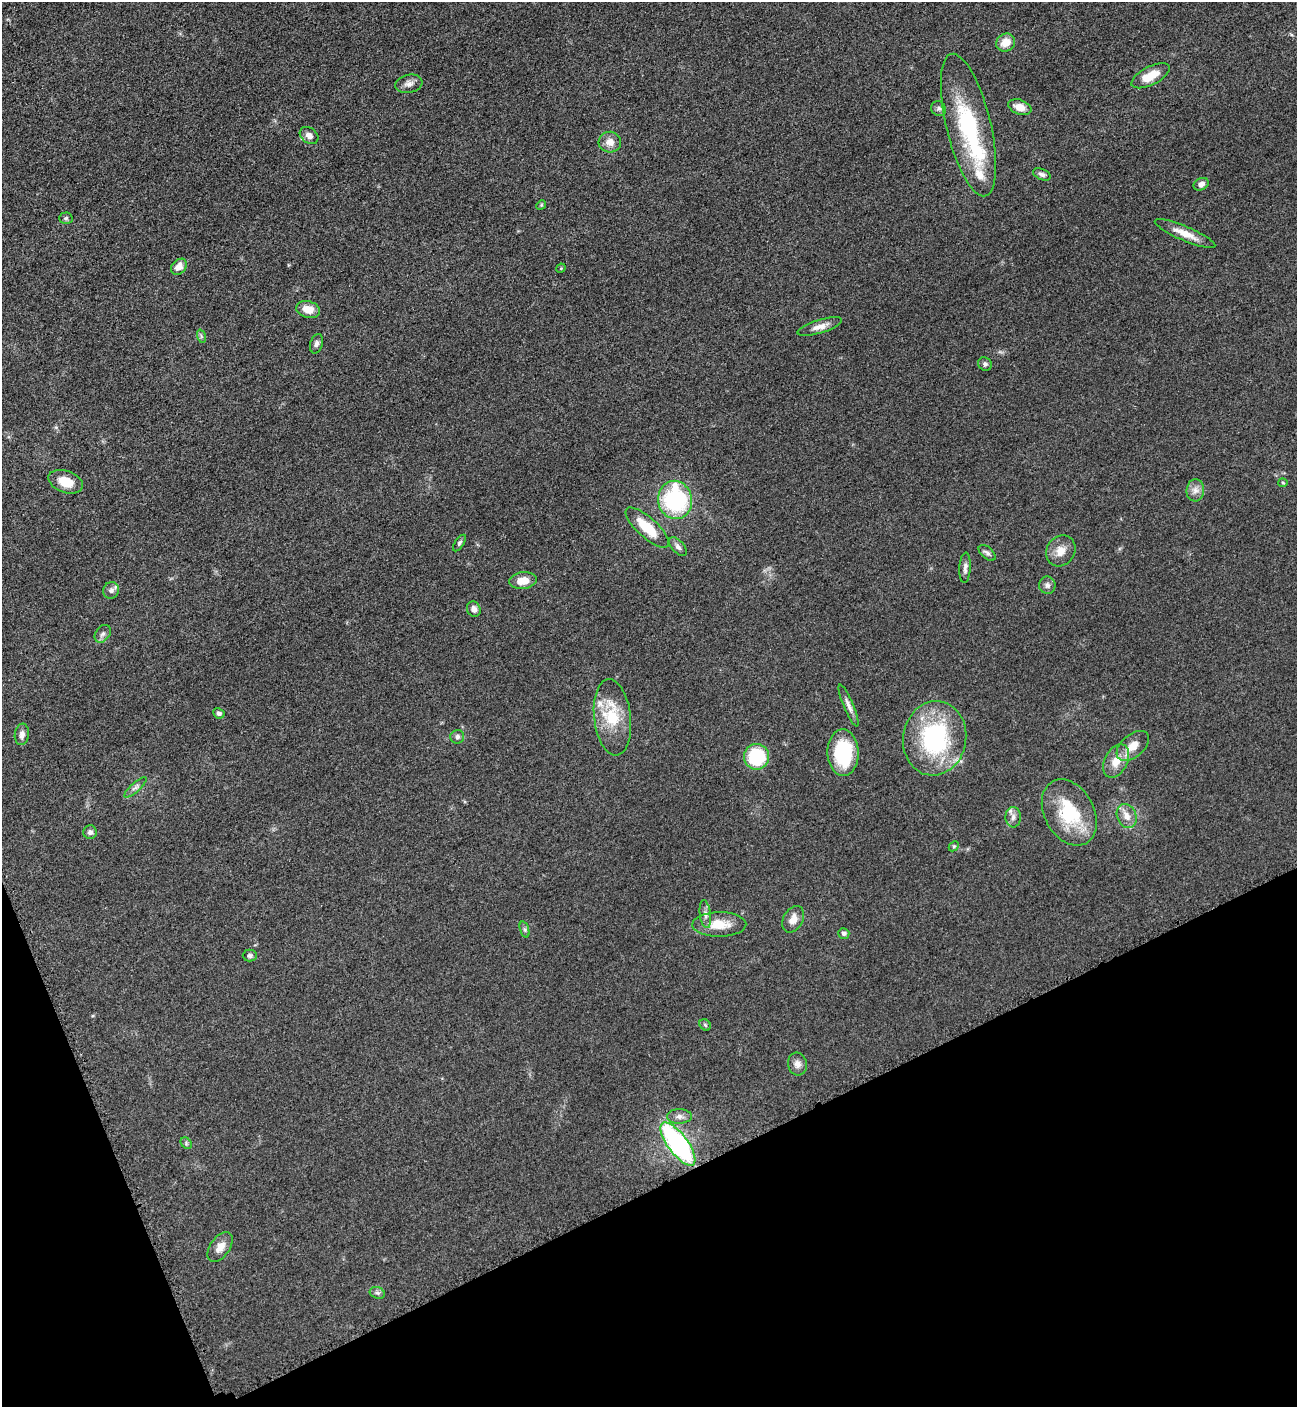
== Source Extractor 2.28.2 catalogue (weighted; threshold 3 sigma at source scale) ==
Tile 14 of 4 x 4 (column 2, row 4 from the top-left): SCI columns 1594-2888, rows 66-1470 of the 5669 x 5702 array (HDU 1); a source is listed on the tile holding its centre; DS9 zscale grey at full resolution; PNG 1299 x 1409 px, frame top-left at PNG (2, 2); each listed source drawn as its Kron ellipse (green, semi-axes under 4 px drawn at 4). Shown black and unused: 19% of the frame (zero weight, under 3 of 5 exposures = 4% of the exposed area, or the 3 px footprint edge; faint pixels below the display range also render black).
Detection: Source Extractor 2.28.2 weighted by HDU 2 'WHT'; one run over the whole footprint, this tile lists its part. Background 0.0527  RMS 0.0062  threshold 0.0278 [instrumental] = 3 sigma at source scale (4.5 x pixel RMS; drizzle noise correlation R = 1.50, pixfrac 1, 0.05/0.05 arcsec/px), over >= 5 px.
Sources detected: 68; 4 inside a brighter listed object's ellipse — not listed separately; the other 64 listed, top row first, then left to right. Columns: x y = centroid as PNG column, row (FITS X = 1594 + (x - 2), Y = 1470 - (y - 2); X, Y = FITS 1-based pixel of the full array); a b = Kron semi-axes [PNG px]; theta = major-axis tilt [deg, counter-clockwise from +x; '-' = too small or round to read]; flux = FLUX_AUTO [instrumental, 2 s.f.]
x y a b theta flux
1006 42 10 8 33 7.5
1151 76 21 9 27 11
409 84 14 9 10 3.5
1020 107 12 7 -19 6.1
939 109 8 7 - 1.7
968 125 73 22 -76 63
309 136 10 7 -38 3.2
610 142 11 10 - 5.3
1042 174 9 5 -23 1.9
1201 184 8 6 27 2.8
541 205 5 4 - 0.71
66 218 7 5 1 1.1
1185 234 33 7 -23 8.3
179 267 9 6 46 5.1
561 268 5 4 - 0.58
308 309 12 8 -15 7.9
820 327 23 6 17 5
201 336 7 4 -72 1
317 344 10 6 73 1.9
985 364 7 6 - 1.6
66 482 18 10 -20 9.7
1283 483 5 4 - 0.74
1195 490 11 8 85 3.8
675 500 19 17 -78 66
647 528 28 10 -42 17
459 543 9 4 56 1.2
678 547 11 6 -48 2.3
1061 551 16 14 55 6.8
987 553 10 5 -41 1.8
965 568 15 5 87 2.7
523 581 14 8 7 8.1
1047 585 8 8 - 2.2
111 590 8 7 - 2.1
474 609 8 6 -62 2.5
103 634 10 7 53 2.1
849 705 23 5 -67 3.4
219 713 6 5 - 1.7
612 717 38 18 -83 25
22 734 11 7 82 3.1
457 737 7 6 - 2.1
935 738 37 31 80 76
1133 746 19 11 41 8.7
843 753 23 15 -88 39
756 757 12 12 - 35
1116 761 18 11 63 9.4
135 787 14 4 42 2.2
1069 812 35 24 -61 36
1127 816 12 9 -67 5.4
1013 817 10 7 -88 3.2
90 832 7 7 - 1.9
954 846 6 4 44 0.78
705 914 14 5 -82 2.8
793 919 14 9 62 5.3
719 924 27 12 1 13
525 930 8 4 -71 1.1
844 933 5 5 - 1.5
250 955 7 6 - 1.4
705 1025 6 5 - 1
797 1064 11 9 -75 3.8
679 1116 12 7 1 3.1
186 1143 6 5 - 1.1
678 1144 26 10 -53 120
220 1247 17 9 54 5.7
377 1293 8 5 -19 1.5